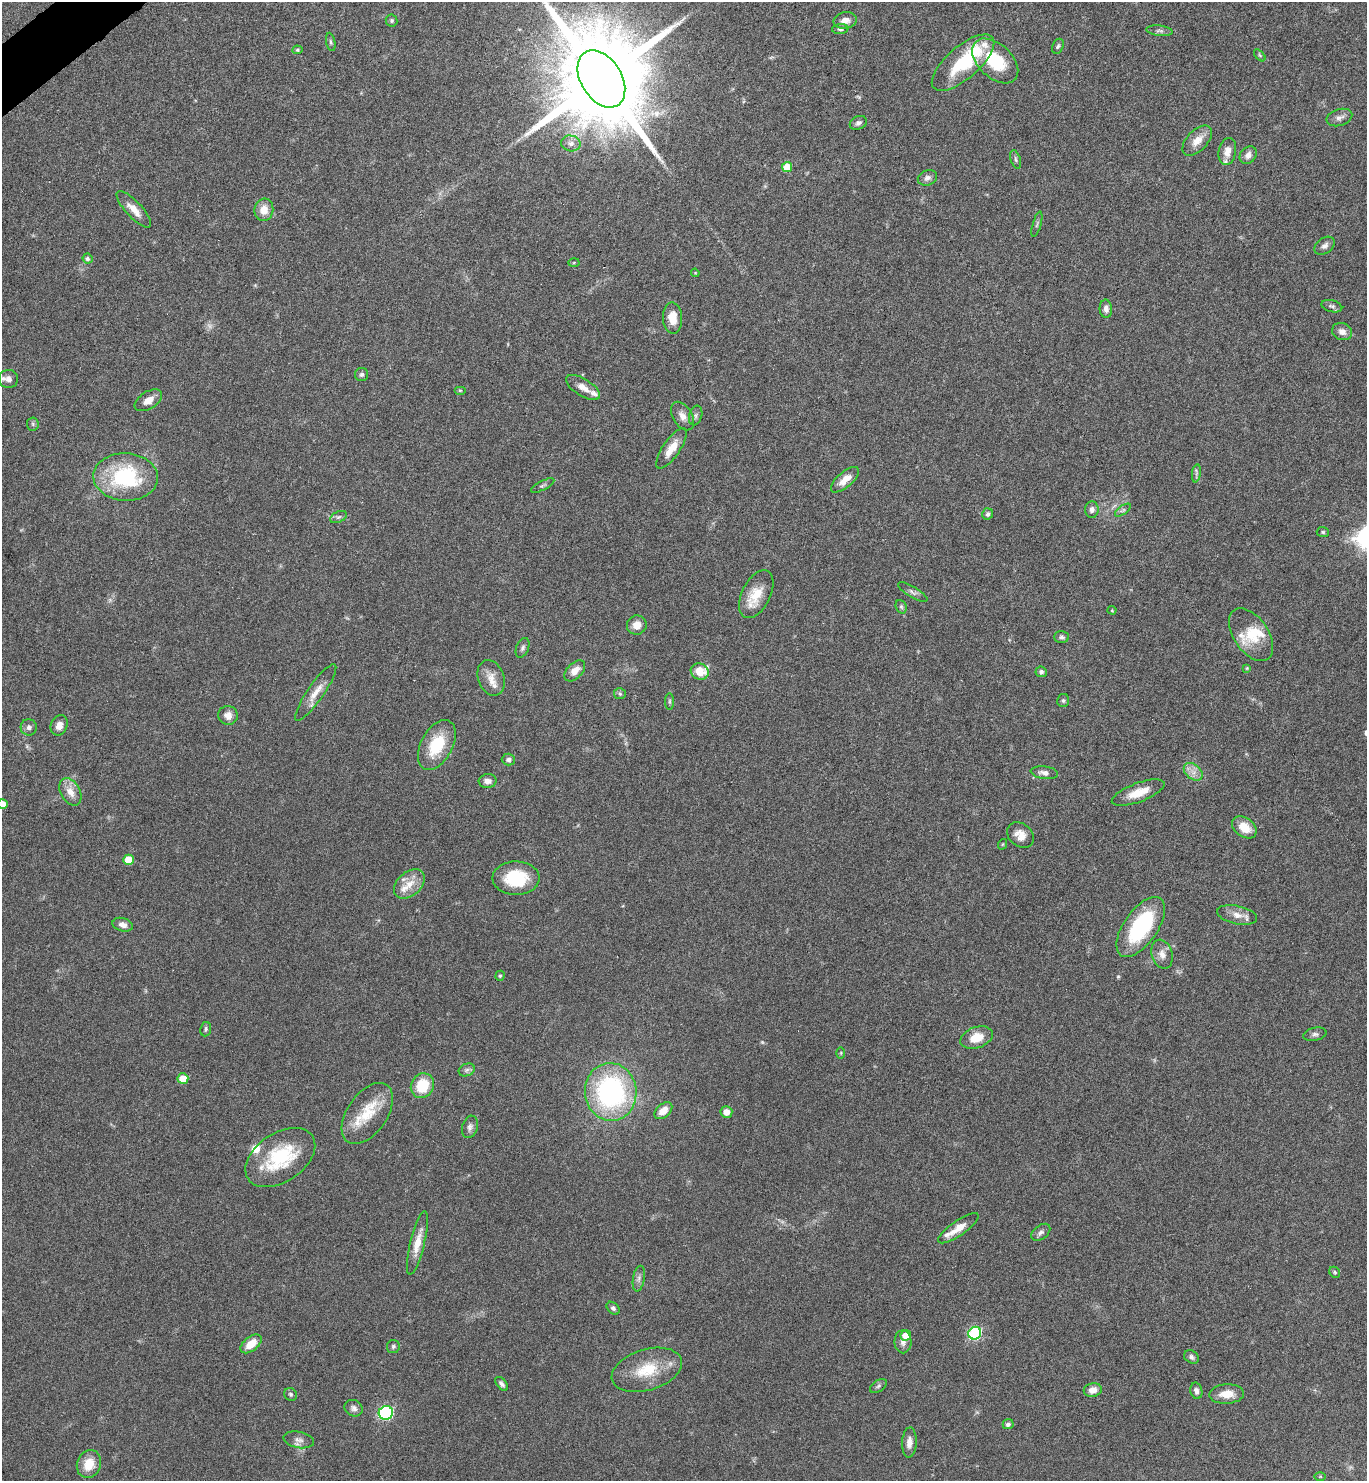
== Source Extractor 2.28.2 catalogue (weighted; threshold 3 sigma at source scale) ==
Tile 11 of 4 x 4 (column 3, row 3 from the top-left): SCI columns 2889-4253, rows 1484-2962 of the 5914 x 5919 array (HDU 1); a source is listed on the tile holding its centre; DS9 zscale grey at full resolution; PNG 1369 x 1483 px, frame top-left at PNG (2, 2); each listed source drawn as its Kron ellipse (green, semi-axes under 4 px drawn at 4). Shown black and unused: <1% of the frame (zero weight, under 3 of 6 exposures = <1% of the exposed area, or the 3 px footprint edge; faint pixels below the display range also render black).
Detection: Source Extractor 2.28.2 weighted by HDU 2 'WHT'; one run over the whole footprint, this tile lists its part. Background 0.0645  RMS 0.0039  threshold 0.0161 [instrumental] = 3 sigma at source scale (4.09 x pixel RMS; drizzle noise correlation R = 1.36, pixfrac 0.8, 0.05/0.05 arcsec/px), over >= 5 px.
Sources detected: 140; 2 too faint to see at this stretch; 1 inside a brighter object's white glare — neither listed nor drawn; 10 inside a brighter listed object's ellipse — not listed separately; the other 127 listed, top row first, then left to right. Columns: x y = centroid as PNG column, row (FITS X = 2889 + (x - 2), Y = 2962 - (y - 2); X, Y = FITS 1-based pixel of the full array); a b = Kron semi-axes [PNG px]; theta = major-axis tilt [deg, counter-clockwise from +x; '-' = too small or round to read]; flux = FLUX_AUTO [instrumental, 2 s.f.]
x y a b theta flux
392 20 6 6 - 0.71
845 20 11 8 9 2.9
840 29 8 5 6 0.79
1159 31 13 5 -7 1.1
331 42 9 4 -78 0.78
1058 46 8 5 67 0.76
297 50 5 4 - 0.49
1260 55 7 4 -46 0.53
995 61 27 17 -43 18
963 63 39 16 41 23
601 79 31 20 -58 11000
1339 118 13 8 18 1.8
858 123 9 6 25 1.2
1197 141 18 10 46 4.7
571 143 9 8 - 2
1227 152 14 8 78 3.3
1248 155 9 7 49 2
1016 159 9 5 -73 0.82
787 167 5 5 - 8.6
927 178 10 7 20 1.6
134 209 24 8 -47 4.3
264 210 11 9 82 4.4
1037 224 13 4 74 0.78
1325 246 11 7 38 1.5
87 259 5 5 - 0.9
574 263 5 3 - 0.38
695 273 4 4 - 0.34
1332 306 10 6 -15 1
1106 309 9 6 -85 1.8
673 318 15 9 -88 5.3
1342 332 10 8 -20 2.3
362 374 6 6 - 0.93
8 379 9 9 - 1.9
583 387 19 8 -32 3.5
460 390 6 4 0 0.5
148 400 15 8 32 3.2
696 415 10 6 74 1.1
682 416 15 9 -59 2.8
33 424 6 6 - 0.7
671 448 23 8 55 5.3
1196 473 9 4 81 0.87
126 477 32 24 -3 32
845 480 17 7 41 4.1
543 486 13 4 28 0.84
1092 510 8 7 - 1.5
1123 510 9 4 35 0.78
988 514 6 5 - 1.1
338 517 9 5 26 0.88
1323 532 6 5 - 0.57
913 592 17 5 -31 1.3
756 594 26 14 63 8
901 607 7 5 -69 0.72
1112 610 4 4 - 0.34
637 625 10 9 - 3.5
1251 635 30 17 -56 9.4
1062 637 7 6 - 1
522 648 10 6 69 1.1
1247 668 4 4 - 0.33
575 671 12 7 45 3.5
700 671 9 7 -27 6.2
1041 672 6 5 - 0.95
491 678 18 13 -69 4.5
316 692 34 8 55 4.8
620 694 6 5 - 0.67
1063 700 7 6 - 0.72
670 701 8 4 -90 0.56
228 715 10 9 - 2.6
59 725 10 8 67 2.6
29 727 8 8 - 1.4
437 745 27 16 62 15
508 760 6 6 - 1.2
1193 772 11 7 -40 2.4
1044 773 14 6 -8 1.8
488 781 9 7 4 1.9
70 792 15 9 -60 4
1138 793 28 9 20 6.5
2 804 5 4 - 4.2
1244 827 13 9 -35 6
1020 835 15 11 -40 3.8
1003 844 5 3 - 0.32
129 860 5 5 - 8.4
516 878 23 17 0 16
409 884 18 12 41 5.1
1237 915 20 9 -12 3.5
123 925 10 6 -16 2
1141 927 35 17 55 32
1162 954 15 10 -72 2.9
500 976 5 4 - 0.5
206 1029 7 5 81 0.76
1315 1034 11 6 11 1.3
977 1038 17 10 20 6.3
841 1053 6 3 89 0.36
467 1070 8 6 22 1.1
183 1079 5 5 - 5.9
422 1086 13 11 58 12
611 1092 29 26 -86 67
663 1111 10 6 41 4.1
726 1112 6 6 - 3
367 1113 34 20 55 13
470 1127 11 7 74 1.6
280 1157 39 24 34 24
958 1228 24 7 35 4.6
1041 1232 11 7 38 1.4
417 1243 33 7 76 5.5
1335 1272 6 5 - 0.55
639 1278 13 5 80 1.4
613 1308 7 5 -44 0.9
975 1333 6 6 - 42
906 1335 5 5 - 3.8
903 1342 11 8 -89 1.8
251 1344 12 7 39 5.1
393 1346 6 6 - 0.75
1191 1357 8 6 -36 1.1
647 1370 36 20 17 14
502 1384 8 5 -48 1
878 1386 9 5 34 0.83
1093 1390 9 7 11 3.2
1196 1391 8 6 -76 1.4
290 1394 7 6 - 0.74
1227 1394 17 9 3 4.8
354 1408 9 8 - 1.4
386 1413 7 7 - 47
1008 1424 5 5 - 1.1
299 1440 15 8 -11 2
909 1442 15 7 86 2.6
89 1464 14 11 65 7.2
1320 1476 6 4 1 0.4
Isophote crosses this tile's border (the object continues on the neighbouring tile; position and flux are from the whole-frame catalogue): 2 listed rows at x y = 601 79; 2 804